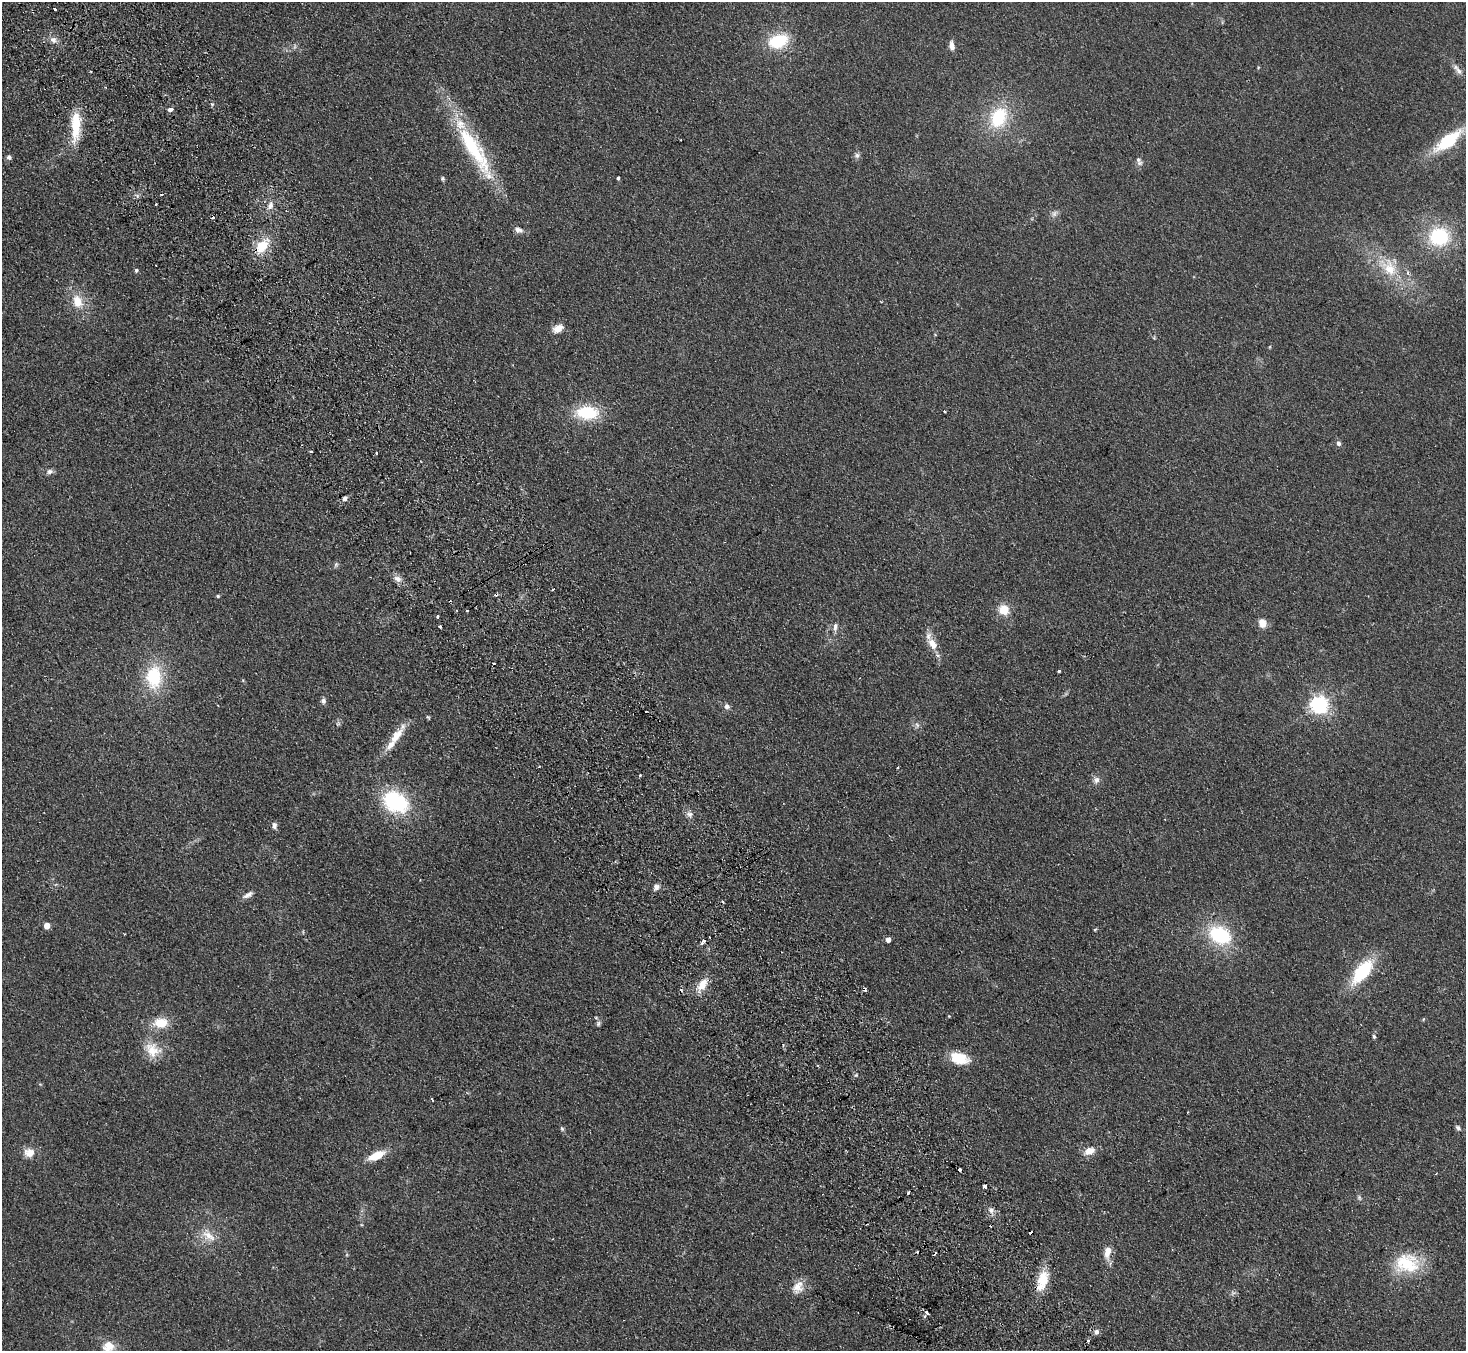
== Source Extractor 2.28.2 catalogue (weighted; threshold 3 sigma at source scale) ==
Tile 11 of 4 x 4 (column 3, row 3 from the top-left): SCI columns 2981-4444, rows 1542-2890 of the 5958 x 5920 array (HDU 1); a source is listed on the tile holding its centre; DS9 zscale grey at full resolution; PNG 1468 x 1353 px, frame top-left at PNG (2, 2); no overlay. Shown black and unused: <1% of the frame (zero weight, under 2 of 3 exposures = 3% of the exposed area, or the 3 px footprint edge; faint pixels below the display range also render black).
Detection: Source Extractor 2.28.2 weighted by HDU 2 'WHT'; one run over the whole footprint, this tile lists its part. Background 0.153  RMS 0.013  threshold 0.0573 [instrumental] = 3 sigma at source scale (4.5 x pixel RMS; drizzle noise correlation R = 1.50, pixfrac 1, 0.05/0.05 arcsec/px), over >= 5 px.
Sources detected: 112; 1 too faint to see at this stretch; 17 cosmic-ray / hot-pixel residue — not listed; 1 inside a brighter listed object's ellipse — not listed separately; the other 93 listed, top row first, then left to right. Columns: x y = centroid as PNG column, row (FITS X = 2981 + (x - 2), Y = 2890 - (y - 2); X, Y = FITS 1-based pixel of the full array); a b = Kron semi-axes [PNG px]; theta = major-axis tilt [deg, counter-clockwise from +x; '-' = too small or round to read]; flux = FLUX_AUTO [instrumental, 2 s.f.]
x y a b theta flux
55 9 3 3 - 3.2
53 40 9 8 - 6
778 41 21 14 19 49
952 46 12 6 -82 6.6
1459 71 11 7 -49 5.7
212 104 5 4 - 1.7
170 110 4 3 - 25
999 117 25 18 65 62
76 126 36 10 87 41
1448 141 31 12 37 67
475 150 83 18 -59 110
857 155 8 7 - 3.7
9 157 7 6 - 3.2
1138 159 9 7 -73 4.2
443 178 6 5 - 2.1
618 178 3 3 - 2.1
162 195 3 3 - 2.5
270 205 11 7 70 6.4
519 230 12 7 -14 5.9
1439 236 20 19 - 76
262 246 17 12 48 29
1389 268 26 16 -68 35
136 270 5 4 - 2.1
1408 273 6 4 -72 2.1
77 301 16 11 -69 21
558 328 13 8 30 11
944 411 3 3 - 2.7
587 412 23 13 -4 58
1338 443 6 5 - 3.6
376 453 3 2 - 1.9
50 472 8 6 6 4.2
344 499 6 5 - 3.5
336 565 7 5 71 2.4
398 579 10 8 -47 7
218 596 4 3 - 1.6
467 610 3 3 - 2.5
1004 610 12 11 - 18
437 617 3 3 - 3.1
1262 623 10 8 -70 11
440 627 3 3 - 4.2
835 627 12 6 80 4.8
932 644 17 10 -60 15
1059 671 3 3 - 2.6
154 677 28 18 88 61
323 701 8 7 - 3.3
1319 705 6 6 - 500
727 706 8 7 - 4.2
917 725 8 5 -46 3.1
396 736 28 11 53 22
539 767 3 2 - 1.5
897 767 3 3 - 1.6
640 775 3 3 - 1.6
1096 780 10 8 56 5.4
395 802 31 22 -28 96
690 814 8 8 - 4.7
274 825 9 6 86 3.9
656 887 9 7 43 5.3
248 895 16 6 28 6.1
47 926 4 4 - 20
1095 930 4 4 - 1.4
1220 935 27 19 -27 76
710 937 3 2 - 1.2
888 940 4 4 - 7.9
703 942 5 3 - 17
1362 971 26 12 51 72
702 985 16 9 55 17
864 989 4 3 - 14
949 1016 4 4 - 0.93
596 1018 5 3 - 1.4
160 1023 15 11 6 25
598 1024 8 6 61 2.6
1374 1036 5 4 - 1.9
153 1050 22 18 -38 24
959 1058 20 12 -17 32
856 1075 6 4 44 1.7
432 1100 3 2 - 1.6
1458 1128 7 5 -34 3.1
562 1129 7 4 -63 2
1089 1151 12 8 23 13
30 1152 14 11 2 13
376 1156 16 7 25 27
985 1186 4 3 - 9.2
908 1193 3 2 - 2.6
1359 1198 7 5 -70 2.5
991 1210 6 6 - 4.9
208 1236 23 10 -31 17
1108 1252 15 8 80 14
1407 1263 32 24 -6 58
1042 1280 22 13 79 28
798 1287 19 13 57 14
1233 1293 7 4 32 2.5
1096 1332 6 6 - 4.5
108 1347 17 15 56 17
Overlapping masked pixels (flux is a lower limit): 1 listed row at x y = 864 989
Isophote crosses this tile's border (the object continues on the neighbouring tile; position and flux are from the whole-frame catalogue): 1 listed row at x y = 108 1347